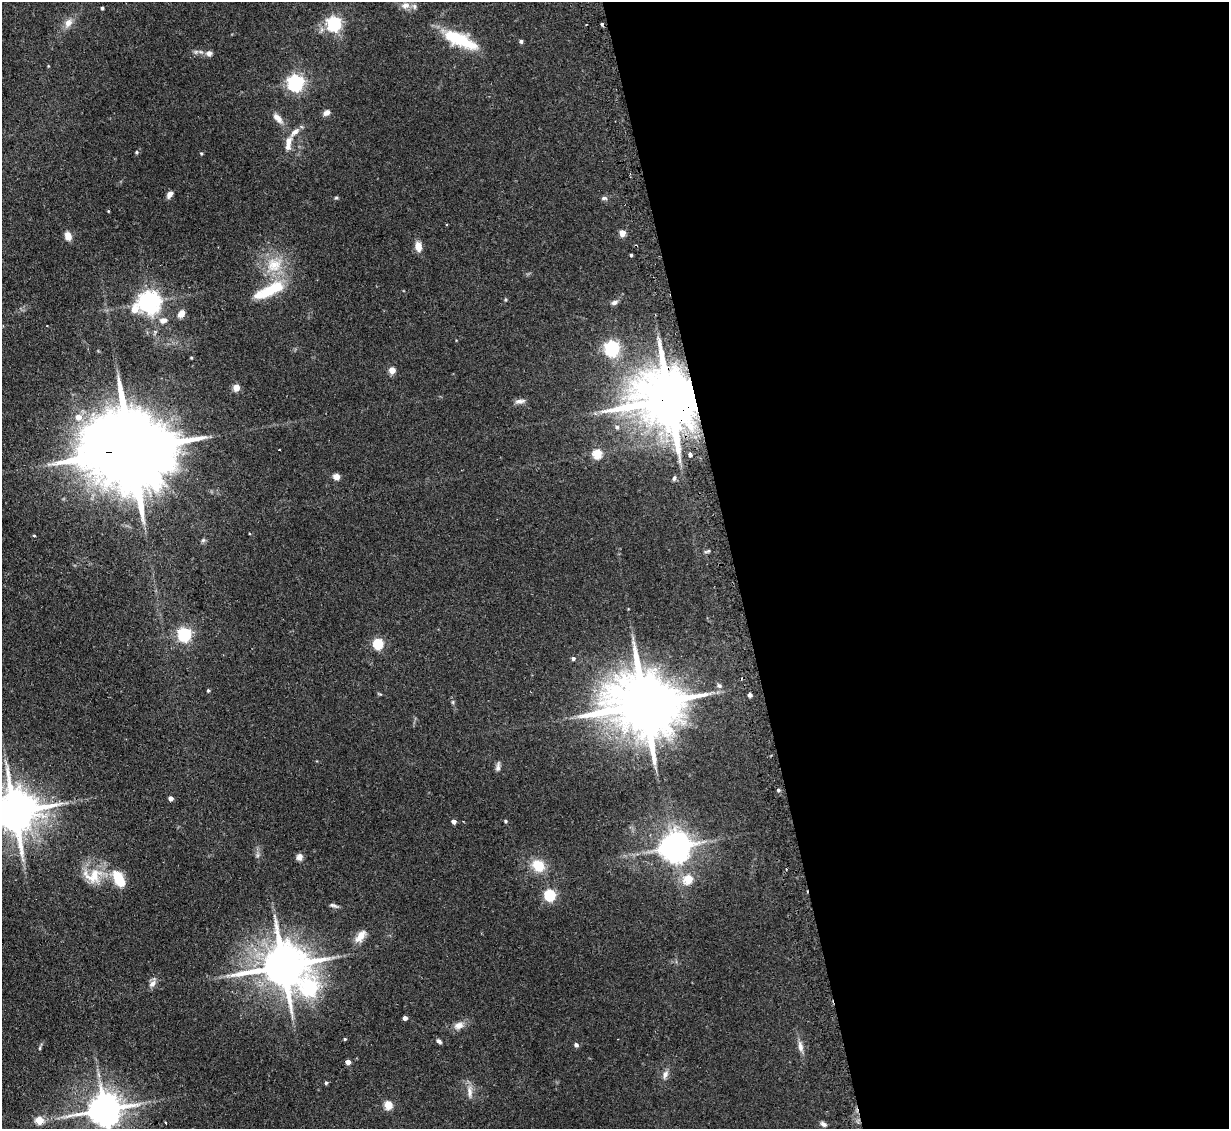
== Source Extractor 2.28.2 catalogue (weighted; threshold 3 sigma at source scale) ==
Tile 8 of 4 x 4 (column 4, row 2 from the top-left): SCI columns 3715-4941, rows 2414-3540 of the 4972 x 4943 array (HDU 1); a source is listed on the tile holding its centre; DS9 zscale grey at full resolution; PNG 1231 x 1131 px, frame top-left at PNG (2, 2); no overlay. Shown black and unused: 40% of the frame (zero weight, under 2 of 3 exposures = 4% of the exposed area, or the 3 px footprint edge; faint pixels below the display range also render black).
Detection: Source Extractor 2.28.2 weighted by HDU 2 'WHT'; one run over the whole footprint, this tile lists its part. Background 0.137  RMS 0.0072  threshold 0.0322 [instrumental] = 3 sigma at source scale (4.5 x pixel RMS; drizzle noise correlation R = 1.50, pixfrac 1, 0.05/0.05 arcsec/px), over >= 5 px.
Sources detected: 98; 3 inside a brighter object's white glare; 2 cosmic-ray / hot-pixel residue — not listed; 3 inside a brighter listed object's ellipse — not listed separately; the other 90 listed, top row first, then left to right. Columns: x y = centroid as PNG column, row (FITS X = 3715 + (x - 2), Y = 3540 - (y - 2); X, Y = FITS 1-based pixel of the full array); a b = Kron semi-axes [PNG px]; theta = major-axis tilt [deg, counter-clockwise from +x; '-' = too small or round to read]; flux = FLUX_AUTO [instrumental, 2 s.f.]
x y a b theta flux
405 5 12 9 14 4.6
102 8 3 3 - 1.2
68 23 13 9 59 5.5
334 23 6 6 - 170
602 24 3 3 - 2.6
460 40 40 13 -25 35
521 41 4 4 - 1.6
209 53 7 6 - 2.9
48 66 4 3 - 0.54
296 82 6 6 - 240
326 113 9 6 29 3
278 118 17 8 -47 5.3
288 141 14 8 86 6.7
136 152 5 4 - 1.1
201 153 4 4 - 0.83
170 194 8 5 55 3.5
336 198 5 4 - 0.86
604 198 8 5 6 1.7
108 211 3 3 - 0.58
446 225 3 2 - 0.63
622 233 5 4 - 13
68 236 9 7 -70 6
418 246 11 7 -78 6
631 255 3 3 - 0.94
274 265 26 21 22 23
268 291 38 14 25 26
149 302 7 7 - 540
614 302 9 5 22 2.3
134 309 9 8 - 11
181 313 8 6 60 5.9
163 320 10 7 9 4
612 348 6 6 - 200
191 357 3 3 - 0.67
392 370 5 4 - 9.4
236 387 5 4 - 14
671 399 21 16 3 5700
520 401 15 6 6 2.9
78 417 8 7 - 6.2
617 427 7 6 - 1.9
131 450 35 19 6 13000
597 453 5 5 - 34
690 455 4 4 - 2.1
336 477 8 7 - 3.6
674 478 7 4 74 1.3
249 534 2 2 - 0.64
34 535 3 3 - 0.82
203 540 7 5 44 1.2
708 551 9 3 25 1.2
184 634 6 6 - 140
378 643 5 5 - 53
573 658 5 4 - 1.7
719 686 7 7 - 2
208 690 4 3 - 1
750 695 4 4 - 2.3
453 702 6 4 -90 0.99
644 705 24 16 3 7000
498 767 13 5 81 2.4
778 790 4 4 - 0.97
171 798 4 4 - 3.7
14 812 15 12 8 2800
454 821 4 4 - 2.9
505 821 4 3 - 0.88
677 845 9 7 -64 670
257 855 7 4 89 1.5
299 857 8 7 - 3.2
538 865 13 11 -43 16
93 876 29 21 4 21
688 879 5 5 - 26
550 895 5 5 - 74
333 905 11 4 -10 1.8
360 936 17 9 53 7.6
283 966 15 13 7 2800
153 984 13 7 50 3.5
310 987 8 8 - 190
405 1018 4 4 - 3.3
459 1025 15 10 21 5.3
345 1039 4 3 - 0.77
439 1041 6 4 -42 2
576 1045 5 5 - 2.2
800 1046 16 7 -80 4.2
40 1048 5 3 - 0.79
348 1062 4 4 - 4.9
665 1074 12 7 70 3.4
326 1083 5 4 - 1.2
470 1092 19 7 -89 5
388 1105 5 5 - 26
105 1109 11 9 8 1500
39 1120 5 5 - 22
165 1122 3 2 - 0.79
824 1124 8 5 -30 2.1
Overlapping masked pixels (flux is a lower limit): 3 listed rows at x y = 671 399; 131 450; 283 966
Isophote crosses this tile's border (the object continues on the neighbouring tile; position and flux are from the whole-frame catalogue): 2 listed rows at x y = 14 812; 105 1109